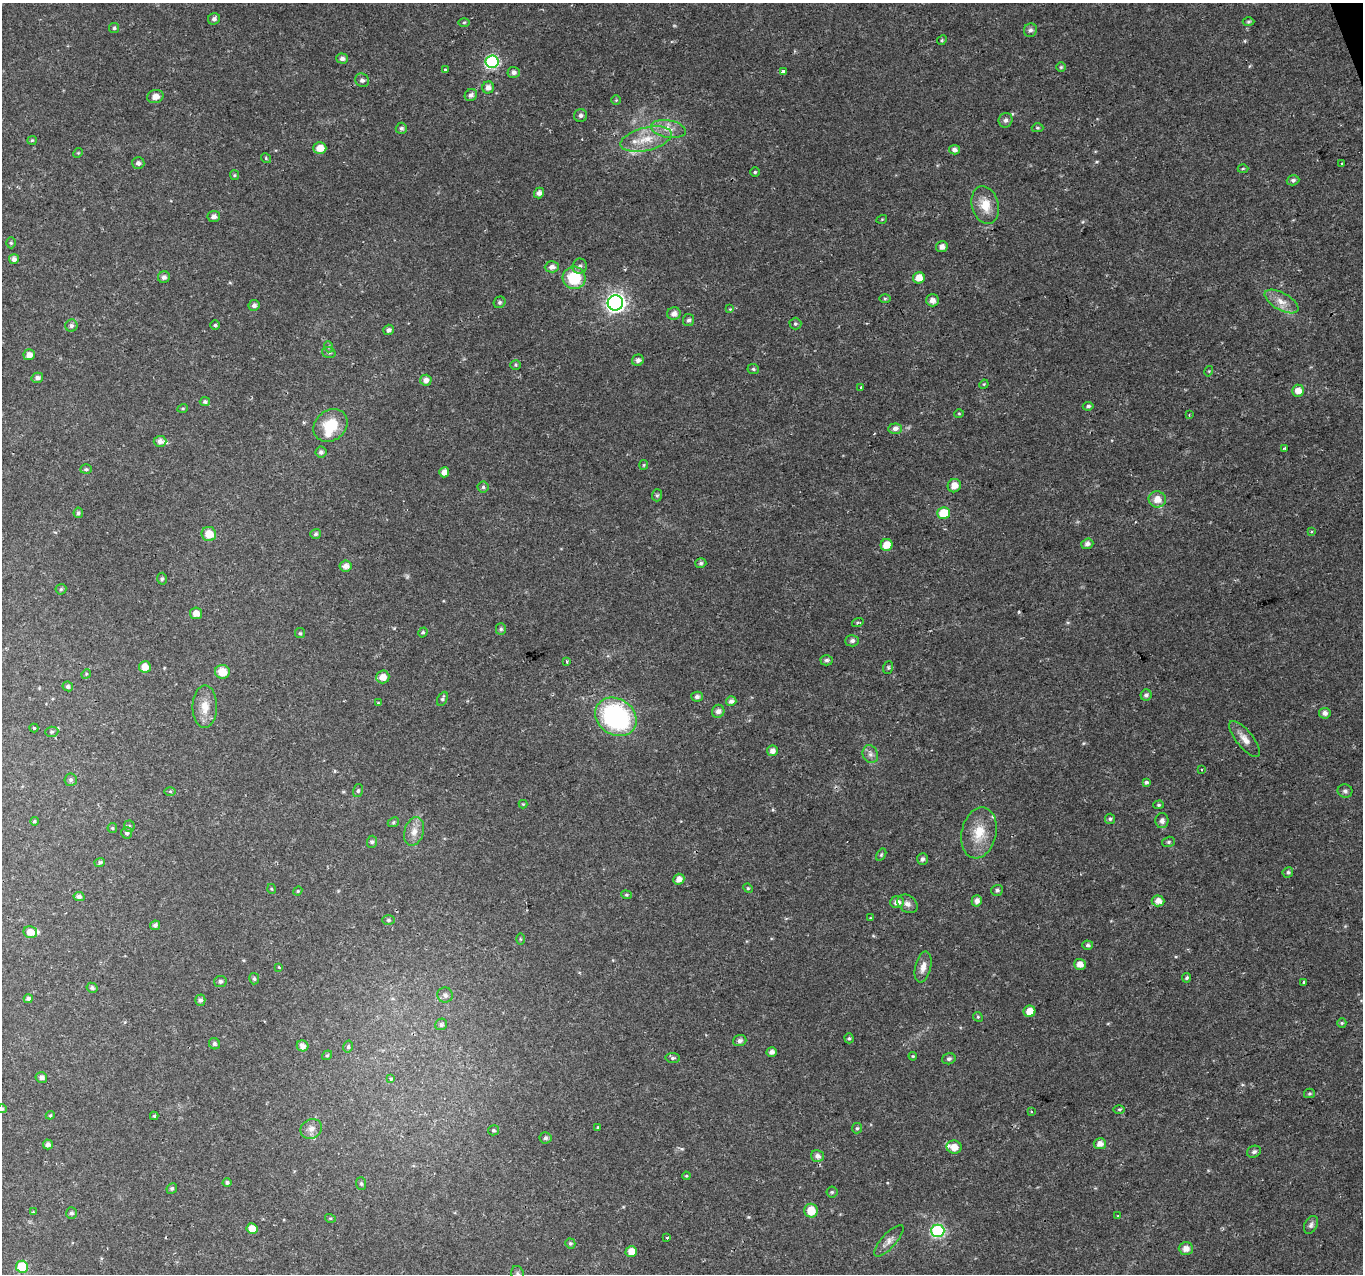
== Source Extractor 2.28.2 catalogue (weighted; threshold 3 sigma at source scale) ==
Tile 10 of 4 x 4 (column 2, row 3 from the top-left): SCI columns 1366-2726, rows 1400-2671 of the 5449 x 5285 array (HDU 1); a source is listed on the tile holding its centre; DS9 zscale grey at full resolution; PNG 1365 x 1276 px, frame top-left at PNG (2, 3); each listed source drawn as its Kron ellipse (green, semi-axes under 4 px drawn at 4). Shown black and unused: <1% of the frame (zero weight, under 2 of 3 exposures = <1% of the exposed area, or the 3 px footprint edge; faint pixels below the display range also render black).
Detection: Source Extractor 2.28.2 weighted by HDU 2 'WHT'; one run over the whole footprint, this tile lists its part. Background 0.0288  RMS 0.0031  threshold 0.0141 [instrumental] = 3 sigma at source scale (4.5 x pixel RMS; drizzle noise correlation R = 1.50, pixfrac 1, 0.0396/0.0396 arcsec/px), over >= 5 px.
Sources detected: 238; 1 too faint to see at this stretch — neither listed nor drawn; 7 inside a brighter listed object's ellipse — not listed separately; the other 230 listed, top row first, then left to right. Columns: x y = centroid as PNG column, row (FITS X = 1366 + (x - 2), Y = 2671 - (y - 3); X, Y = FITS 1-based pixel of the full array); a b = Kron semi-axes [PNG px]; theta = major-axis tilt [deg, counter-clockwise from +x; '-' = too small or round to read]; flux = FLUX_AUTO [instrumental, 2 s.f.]
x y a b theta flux
214 19 6 5 - 0.94
464 22 6 4 1 0.39
1248 22 6 4 2 0.5
114 28 5 5 - 0.55
1030 30 7 6 - 0.92
942 40 5 4 - 0.36
342 58 6 5 - 1.2
492 62 6 6 - 43
1061 67 5 5 - 0.44
445 70 3 3 - 0.56
514 72 6 5 - 1.1
784 72 3 3 - 1.4
362 80 7 6 - 0.93
488 88 6 6 - 1.5
471 95 6 5 - 1.1
155 96 8 6 13 2.3
616 100 4 4 - 0.35
581 115 6 6 - 0.91
1006 120 7 7 - 0.89
401 128 6 5 - 0.69
1037 128 6 4 -2 0.43
668 129 18 8 -9 3.3
646 139 26 11 13 7.1
32 140 5 4 - 0.36
320 148 6 5 - 3.1
954 150 5 4 - 1.3
78 153 5 4 - 0.34
266 158 5 4 - 0.52
138 163 6 6 - 0.86
1342 164 3 3 - 1.1
1243 169 5 3 - 0.32
755 172 4 4 - 0.48
234 175 5 4 - 0.38
1293 180 6 5 - 0.72
539 193 5 5 - 1.3
985 205 19 13 -76 5.5
214 217 6 5 - 1.3
882 219 5 3 - 0.25
11 243 5 4 - 0.48
942 247 6 5 - 1.8
14 259 5 5 - 1.4
580 266 7 7 - 1
552 267 7 5 3 1.4
164 277 6 5 - 1.1
574 278 11 11 - 12
919 278 6 5 - 3.4
885 299 6 4 0 0.44
932 300 6 6 - 1.7
1282 301 19 8 -29 3.3
500 302 6 5 - 0.61
615 303 8 7 - 140
254 305 5 5 - 1
730 309 4 4 - 0.34
674 314 7 6 - 1.5
689 320 6 5 - 0.73
795 324 6 6 - 0.6
215 325 4 4 - 0.45
71 326 6 6 - 0.93
389 330 5 5 - 0.89
329 347 5 3 - 0.44
329 352 7 5 -17 0.66
29 355 6 5 - 1.9
638 360 6 5 - 1.1
516 365 5 5 - 0.43
753 369 6 5 - 0.49
1209 371 5 3 - 0.29
37 378 6 5 - 1.2
426 380 6 5 - 1.8
984 384 5 4 - 0.31
861 387 3 3 - 0.31
1298 391 6 6 - 2.7
205 402 5 4 - 0.75
1088 406 5 4 - 0.64
183 408 5 3 - 0.29
959 413 5 3 - 0.3
1189 415 3 2 - 0.26
331 426 18 15 39 9.5
895 429 7 5 4 1.3
160 441 6 5 - 1.4
1285 448 3 3 - 0.78
321 452 5 5 - 0.92
644 465 5 4 - 0.35
86 469 6 5 - 0.55
444 472 5 5 - 1.9
954 486 7 6 - 2.9
483 487 5 5 - 0.59
657 495 6 5 - 0.53
1157 499 8 8 - 3.2
78 513 5 4 - 0.7
944 513 6 6 - 8
1312 532 4 3 - 0.55
209 534 7 7 - 4.4
316 534 5 4 - 0.56
1087 544 6 5 - 1.1
886 545 6 6 - 4.1
701 563 5 5 - 0.62
346 566 6 5 - 1.9
162 579 6 4 87 0.58
61 589 5 5 - 0.52
196 613 6 6 - 2.2
858 622 6 3 18 0.38
501 629 5 5 - 0.62
423 632 5 4 - 0.51
300 633 5 5 - 0.46
852 641 7 5 3 0.97
827 660 6 5 - 0.8
567 661 3 3 - 0.67
145 667 6 6 - 3.1
888 667 6 5 - 0.51
222 672 7 7 - 4.7
86 674 5 4 - 0.36
383 677 7 6 - 2.7
68 686 5 5 - 0.76
1146 695 6 5 - 0.84
697 697 6 5 - 0.88
442 699 7 4 62 0.65
731 701 5 5 - 1.4
378 703 4 3 - 0.28
205 707 21 12 90 4.5
718 711 6 6 - 1.4
1325 713 6 5 - 1.2
616 717 22 18 -34 45
34 728 4 4 - 0.46
52 732 6 5 - 0.55
1245 739 22 8 -51 2.9
772 751 5 5 - 1.4
870 754 9 7 -66 1.3
1202 770 4 3 - 0.3
71 780 6 6 - 0.82
1146 783 3 3 - 1.6
170 791 6 4 -1 0.4
358 791 6 5 - 0.59
1345 791 7 6 - 1
523 804 4 4 - 0.3
1159 805 5 4 - 0.48
1110 819 5 5 - 0.55
34 821 4 4 - 0.5
1162 821 7 6 - 1.2
393 822 6 4 24 0.5
129 826 5 5 - 0.48
112 828 5 5 - 0.38
414 831 14 9 73 2.8
127 833 6 5 - 0.82
979 833 26 17 77 7.6
372 842 6 5 - 0.62
1168 842 6 5 - 0.54
881 855 6 4 58 0.44
922 859 6 5 - 0.77
100 862 5 4 - 0.57
1288 872 5 5 - 0.61
679 879 5 5 - 2
748 888 5 4 - 0.37
272 889 5 3 - 0.32
997 890 6 5 - 0.7
298 891 4 4 - 0.36
626 895 5 4 - 0.45
79 897 5 4 - 0.96
977 901 6 5 - 1.6
1158 901 6 5 - 2.5
897 902 7 6 - 1.9
907 904 11 8 -37 1.5
870 918 3 3 - 0.25
388 920 6 5 - 0.62
155 925 5 4 - 0.97
30 932 7 6 - 2.9
520 939 6 4 -89 0.34
1088 945 5 4 - 0.68
1080 964 6 5 - 2.3
279 967 4 3 - 0.33
923 967 16 7 76 2.2
1187 978 5 4 - 0.54
254 979 6 5 - 0.59
220 981 6 5 - 0.82
1304 982 4 3 - 2.5
92 988 5 4 - 0.66
445 995 7 7 - 1.2
28 999 4 4 - 0.88
200 1000 5 5 - 0.9
1029 1011 6 6 - 3.8
978 1017 5 4 - 0.36
1342 1023 5 4 - 0.39
441 1024 6 5 - 0.67
849 1038 5 4 - 0.53
740 1041 7 5 20 1
214 1044 6 5 - 0.73
303 1046 6 5 - 1.9
348 1047 6 4 75 0.49
772 1052 5 4 - 1.2
327 1055 5 4 - 0.43
913 1056 4 3 - 0.34
673 1058 7 5 -7 0.64
949 1059 7 5 16 0.75
41 1077 6 5 - 1.2
391 1078 3 3 - 2.2
1309 1093 5 4 - 0.45
2 1109 5 4 - 0.45
1119 1109 6 4 -1 0.42
1031 1111 4 3 - 0.38
50 1115 4 4 - 0.34
154 1116 4 4 - 0.4
598 1127 3 2 - 0.39
857 1128 5 5 - 0.55
311 1129 11 9 32 2
493 1130 5 5 - 0.5
546 1138 6 5 - 0.79
48 1144 5 5 - 1.1
1100 1144 6 5 - 2
954 1147 7 6 - 3
1254 1152 7 5 24 0.93
817 1156 6 6 - 1.4
686 1176 4 3 - 0.32
227 1182 4 4 - 0.59
361 1184 6 5 - 0.61
172 1188 5 5 - 0.62
832 1192 5 5 - 0.47
811 1211 7 6 - 5.3
33 1212 3 3 - 0.34
71 1213 6 5 - 0.72
1118 1216 3 2 - 0.29
330 1218 5 3 - 0.34
1311 1225 9 6 63 0.92
252 1229 5 5 - 3.4
938 1231 6 6 - 42
667 1237 3 3 - 0.89
889 1241 20 7 48 2.1
570 1243 5 5 - 0.56
1186 1249 7 6 - 2
631 1251 6 5 - 3.1
22 1267 6 6 - 13
518 1274 8 6 -77 0.83
Isophote crosses this tile's border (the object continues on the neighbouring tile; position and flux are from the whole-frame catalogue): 2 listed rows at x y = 2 1109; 518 1274